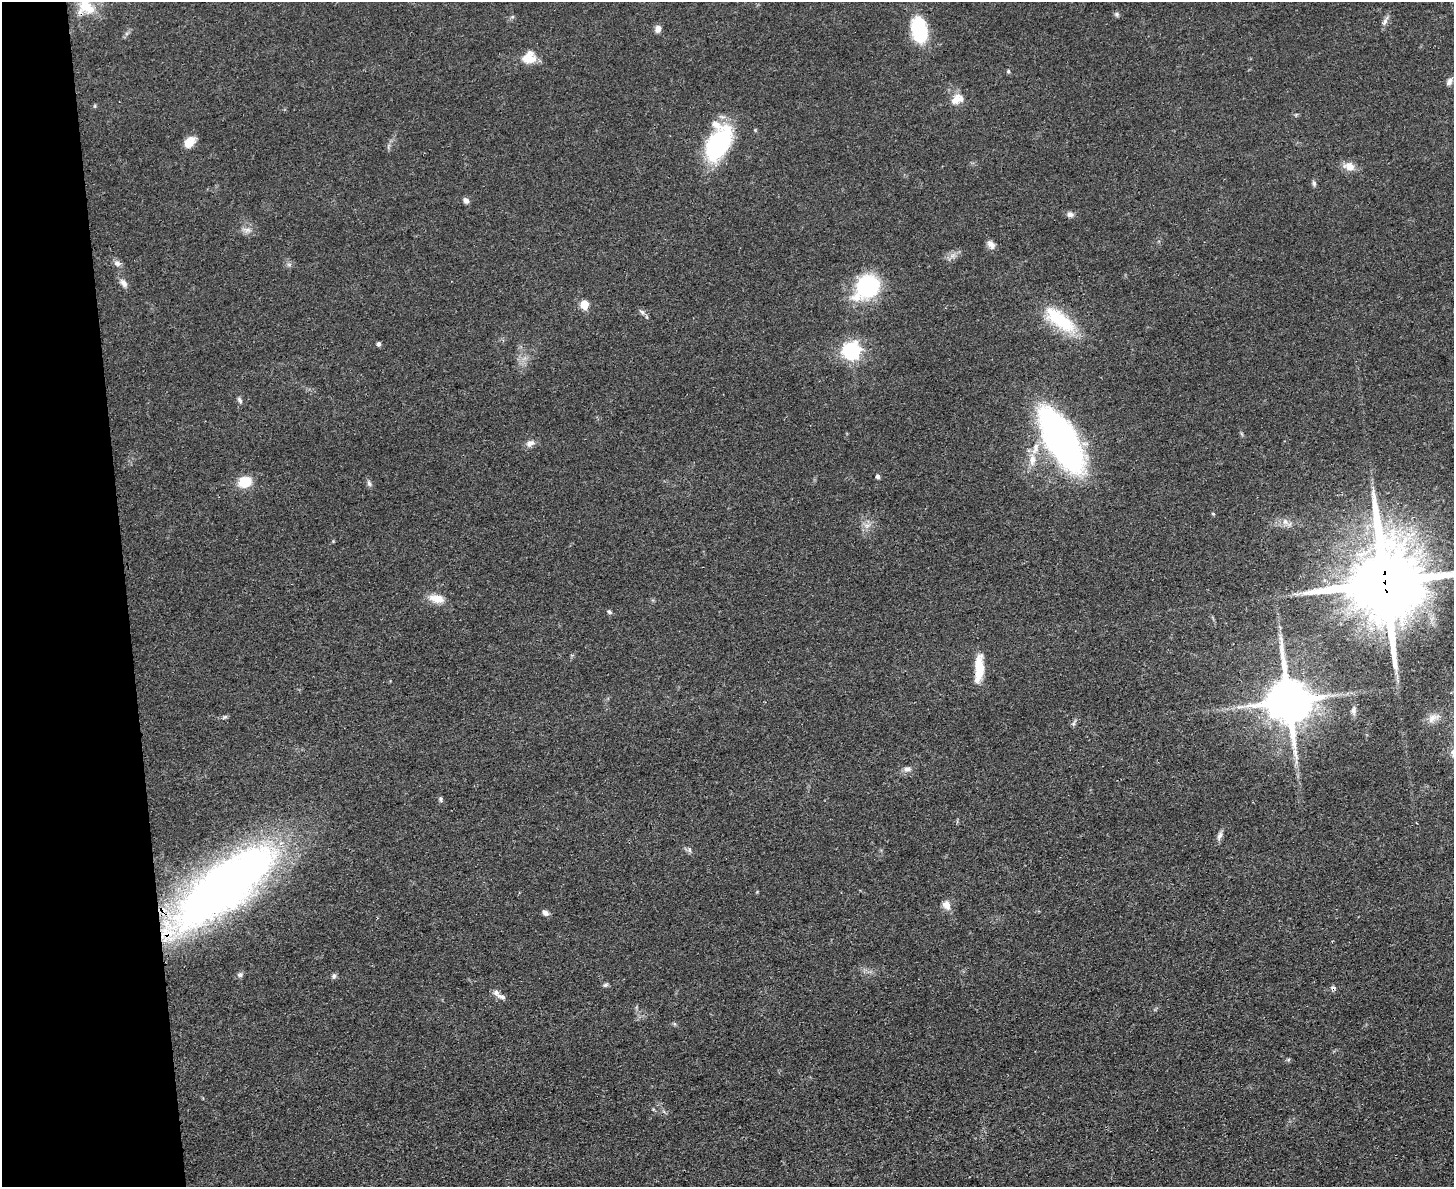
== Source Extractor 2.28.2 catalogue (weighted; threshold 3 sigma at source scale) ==
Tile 4 of 3 x 4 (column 1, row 2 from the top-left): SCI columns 142-1593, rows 2384-3568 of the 4749 x 4767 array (HDU 1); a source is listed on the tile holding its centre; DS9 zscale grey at full resolution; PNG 1456 x 1189 px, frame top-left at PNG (2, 2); no overlay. Shown black and unused: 9% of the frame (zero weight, under 3 of 4 exposures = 2% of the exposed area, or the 3 px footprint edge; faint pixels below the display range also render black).
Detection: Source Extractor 2.28.2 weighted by HDU 2 'WHT'; one run over the whole footprint, this tile lists its part. Background 0.0465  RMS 0.0051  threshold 0.0229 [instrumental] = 3 sigma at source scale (4.5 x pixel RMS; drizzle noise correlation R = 1.50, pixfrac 1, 0.05/0.05 arcsec/px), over >= 5 px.
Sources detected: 66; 2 inside a brighter object's white glare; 1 long thin detection or spike segment (spike, bleed or trail) — not listed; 4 inside a brighter listed object's ellipse — not listed separately; the other 59 listed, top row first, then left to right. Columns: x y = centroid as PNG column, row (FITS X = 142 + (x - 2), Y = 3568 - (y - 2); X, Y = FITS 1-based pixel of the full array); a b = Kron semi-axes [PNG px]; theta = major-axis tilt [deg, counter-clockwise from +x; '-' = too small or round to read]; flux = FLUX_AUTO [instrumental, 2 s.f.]
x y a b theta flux
85 5 26 17 61 12
1117 14 7 6 - 1
1385 21 15 5 63 2.3
658 29 8 7 - 2.6
919 29 27 15 -79 34
529 58 15 13 22 9.4
1008 71 6 4 70 0.7
1449 82 10 6 64 2
957 99 17 12 26 6.1
190 142 11 8 51 8.8
718 143 38 21 67 62
1349 166 16 10 -9 5.1
1314 183 8 5 -75 1.2
466 201 7 6 - 2
1070 214 8 7 - 2.1
247 230 9 7 -14 2.4
991 244 12 8 -51 3
952 256 7 4 19 1.7
117 263 10 7 -38 2.2
289 265 7 4 -1 1
123 283 13 7 -52 2.6
867 287 22 16 37 63
584 304 6 5 - 18
642 312 11 5 -39 1.6
1065 322 35 22 -58 23
379 344 5 4 - 1.3
851 351 8 8 - 140
240 400 9 5 -58 1.2
1061 440 47 19 -61 280
530 443 11 8 29 2.9
1036 448 18 8 74 6.4
878 476 5 4 - 1.3
245 482 15 13 19 11
369 483 8 6 -72 1.4
1213 514 5 4 - 0.6
1285 522 10 7 -46 2.9
867 525 7 5 0 1.6
1385 582 24 20 -85 7300
437 598 20 10 -10 7
609 612 7 5 -40 0.94
979 666 31 10 85 12
1289 701 14 12 -82 2500
1353 711 11 7 -83 2
225 717 8 5 27 1
1433 718 19 10 31 4.7
1074 723 10 4 61 1.1
907 769 10 8 7 2.3
441 799 6 5 - 1.1
1220 836 14 6 66 2.1
689 850 8 4 -89 1.1
224 886 110 39 38 330
946 905 12 10 -63 4.1
545 913 8 6 -37 2.1
240 974 9 7 3 1.4
334 976 8 6 73 1.3
605 985 7 5 17 1
1333 988 8 6 -14 1.4
502 997 14 6 -21 2.3
1288 1060 6 5 - 0.8
Overlapping masked pixels (flux is a lower limit): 3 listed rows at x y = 1385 582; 224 886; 1333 988
Isophote crosses this tile's border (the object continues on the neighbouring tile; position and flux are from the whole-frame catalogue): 2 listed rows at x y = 85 5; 1385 582